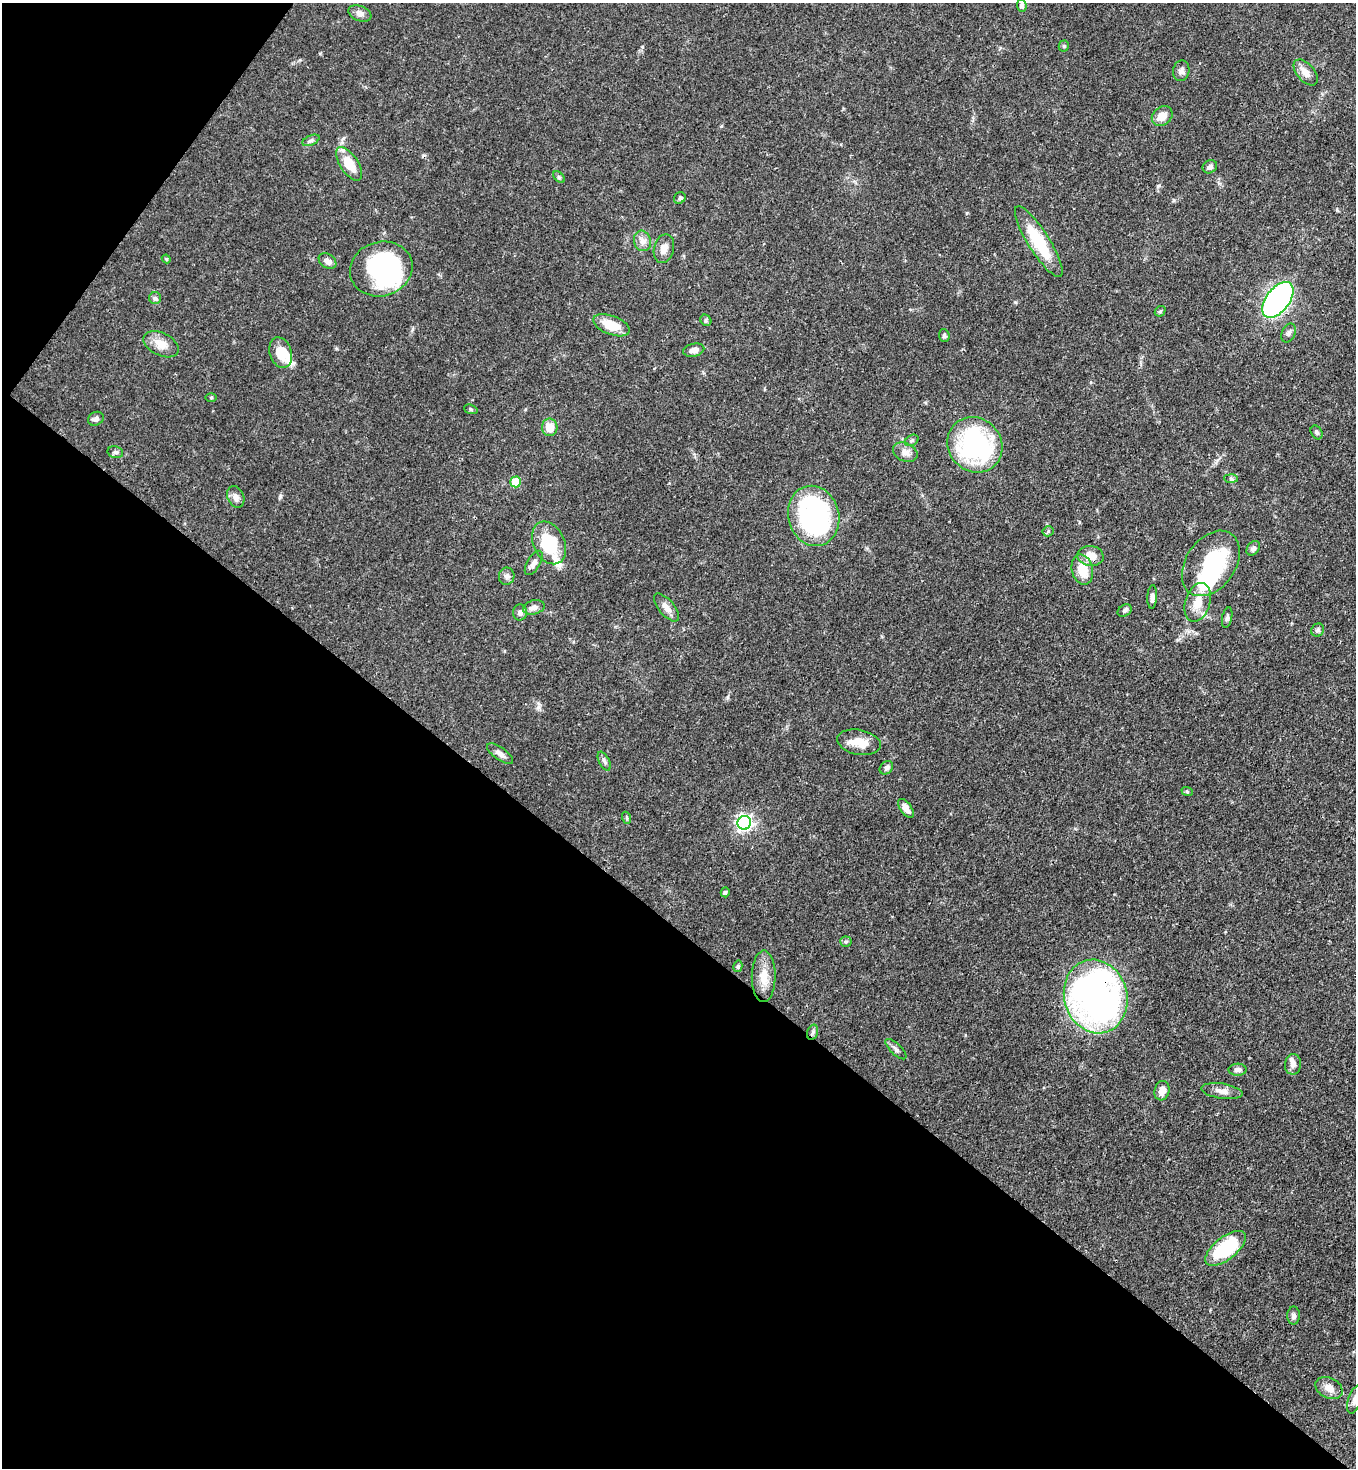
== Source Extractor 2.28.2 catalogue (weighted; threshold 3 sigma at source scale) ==
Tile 9 of 4 x 4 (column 1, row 3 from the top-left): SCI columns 228-1581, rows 1526-2991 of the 6007 x 5984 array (HDU 1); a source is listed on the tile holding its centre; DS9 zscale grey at full resolution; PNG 1358 x 1470 px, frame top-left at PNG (2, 3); each listed source drawn as its Kron ellipse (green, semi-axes under 4 px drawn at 4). Shown black and unused: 40% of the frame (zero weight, under 3 of 4 exposures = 7% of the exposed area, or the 3 px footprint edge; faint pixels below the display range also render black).
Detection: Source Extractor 2.28.2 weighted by HDU 2 'WHT'; one run over the whole footprint, this tile lists its part. Background 0.0856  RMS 0.0039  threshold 0.0178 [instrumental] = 3 sigma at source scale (4.5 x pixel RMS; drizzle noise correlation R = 1.50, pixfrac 1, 0.05/0.05 arcsec/px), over >= 5 px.
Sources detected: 84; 2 inside a brighter object's white glare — neither listed nor drawn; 3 inside a brighter listed object's ellipse — not listed separately; the other 79 listed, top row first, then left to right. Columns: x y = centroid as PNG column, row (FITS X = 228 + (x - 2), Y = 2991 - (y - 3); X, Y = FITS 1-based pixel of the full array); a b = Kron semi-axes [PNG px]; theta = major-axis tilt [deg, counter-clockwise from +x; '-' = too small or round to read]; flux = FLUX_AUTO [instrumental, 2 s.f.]
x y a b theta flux
1022 6 6 5 - 1.3
360 13 12 7 -21 1.8
1064 46 5 5 - 0.54
1181 71 10 8 79 1.8
1306 72 15 8 -49 3.3
1162 116 11 9 40 4.4
311 140 9 5 23 0.92
349 164 19 9 -57 9
1210 167 7 6 - 1.7
559 177 7 4 -45 0.63
680 198 6 5 - 0.8
642 241 10 8 -73 2.3
1039 242 41 10 -58 18
664 249 15 10 75 2.9
166 259 4 4 - 0.47
327 261 9 6 -34 1.9
381 269 31 27 16 57
155 298 6 6 - 1
1278 300 20 11 52 120
1160 311 6 4 42 0.56
706 320 6 5 - 0.7
611 325 19 9 -21 9.4
1289 333 10 6 65 1.3
944 336 6 5 - 0.81
161 344 19 11 -26 5.2
694 350 11 6 13 2.4
281 353 15 11 -73 7.4
211 397 5 3 - 0.44
471 409 7 4 -20 0.64
96 419 8 6 28 1.5
550 427 9 7 -85 5.5
1316 432 7 5 -59 0.93
912 440 7 5 29 0.72
975 445 29 26 -47 64
115 452 8 5 -13 0.96
905 452 13 9 -25 2.7
1231 479 7 4 -2 0.69
516 482 5 5 - 14
236 497 11 8 -66 2.2
814 516 30 25 -76 72
1048 531 5 5 - 0.6
549 543 22 15 -64 21
1253 548 8 6 51 1.3
1090 556 13 10 -6 5.7
534 563 14 6 59 2.1
1211 563 36 24 55 36
1082 570 15 10 -76 7.8
507 576 8 7 - 1.4
1152 597 12 5 87 1.6
1198 602 20 12 73 6.5
534 607 11 7 14 2
667 607 17 7 -50 3
1125 611 7 5 34 0.8
520 612 8 7 - 1.7
1227 618 10 5 77 0.97
1318 630 7 6 - 1
859 742 22 12 -11 6.1
500 754 15 6 -36 2.2
604 761 10 5 -63 1.1
886 768 7 6 - 1.1
1187 791 6 3 -20 0.47
906 808 11 5 -54 3.2
627 818 6 4 -72 0.53
744 823 7 6 - 110
725 892 5 4 - 0.73
846 942 5 5 - 0.72
738 966 6 4 76 0.7
764 976 26 12 90 6.7
1096 996 37 31 -73 160
813 1032 8 5 72 0.98
896 1049 13 5 -44 1.4
1293 1064 10 8 81 1.9
1237 1070 9 6 1 1.4
1162 1091 10 7 75 3
1222 1091 21 7 -8 2.9
1226 1248 24 11 38 28
1294 1316 9 6 89 1.3
1329 1388 14 10 -27 3.7
1355 1399 14 6 71 2.1
Overlapping masked pixels (flux is a lower limit): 2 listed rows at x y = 1096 996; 813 1032
Isophote crosses this tile's border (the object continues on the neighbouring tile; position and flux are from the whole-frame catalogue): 1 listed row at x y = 1355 1399
Unlisted compact peaks at least as high as the median listed source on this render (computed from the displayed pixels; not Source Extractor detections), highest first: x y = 280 496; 1158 186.